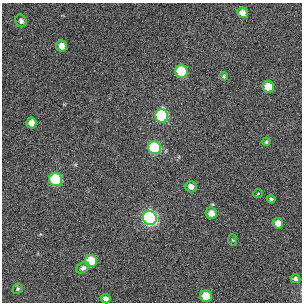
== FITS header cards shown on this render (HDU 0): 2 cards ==
NAXIS1  =                  300 / Width of image
NAXIS2  =                  300 / Height of image

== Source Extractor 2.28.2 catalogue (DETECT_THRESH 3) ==
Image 300 x 300 px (HDU 0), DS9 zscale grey, 1 PNG px = 1 image px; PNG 304 x 304 px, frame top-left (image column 1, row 300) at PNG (2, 3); each listed source drawn as its Kron ellipse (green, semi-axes under 4 px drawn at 4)
Background -1.52e-04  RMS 0.016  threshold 0.0487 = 3 sigma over >= 5 px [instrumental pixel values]
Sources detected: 24; all 24 listed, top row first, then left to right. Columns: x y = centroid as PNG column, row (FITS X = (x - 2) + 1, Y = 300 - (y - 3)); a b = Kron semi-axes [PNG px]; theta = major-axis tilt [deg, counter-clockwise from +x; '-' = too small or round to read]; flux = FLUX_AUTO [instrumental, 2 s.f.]
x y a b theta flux
242 13 5 5 - 11
21 21 6 5 - 4.4
62 46 6 5 - 14
181 71 6 6 - 63
224 76 4 4 - 1.6
268 87 6 5 - 33
162 116 7 6 - 160
31 123 5 5 - 13
266 142 4 4 - 1.7
154 148 6 6 - 140
56 179 6 6 - 120
191 187 6 5 - 7.8
258 194 5 3 - 0.86
271 199 4 3 - 1.9
211 213 6 5 - 13
150 218 7 6 - 410
278 223 5 5 - 9.5
232 240 6 4 -87 1.2
91 261 6 6 - 54
83 268 7 5 30 3.2
295 278 5 4 - 2.7
18 289 6 4 56 1.8
206 296 6 5 - 31
106 299 5 4 - 5.9